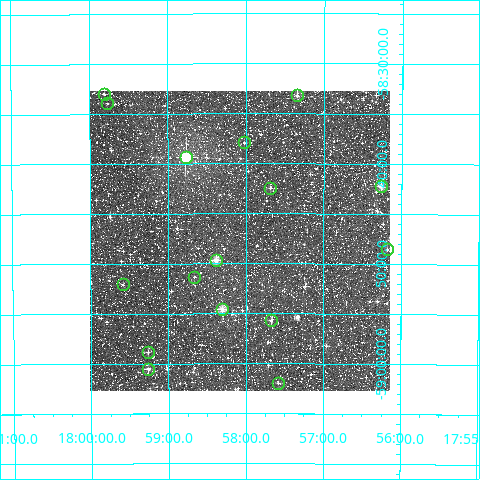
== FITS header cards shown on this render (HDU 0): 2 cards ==
NAXIS1  =                  300
NAXIS2  =                  300

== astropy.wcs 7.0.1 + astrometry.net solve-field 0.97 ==
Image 300 x 300 px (HDU 0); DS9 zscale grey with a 90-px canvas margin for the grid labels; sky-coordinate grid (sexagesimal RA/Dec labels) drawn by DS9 from the SOLVED WCS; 16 Tycho-2 reference stars matched to detected sources circled (green)
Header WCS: RA---TAN/DEC--TAN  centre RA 17:58:05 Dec -58:48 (269.52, -58.79 deg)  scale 6 arcsec/px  FOV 30.0' x 30.0'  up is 0 deg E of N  parity normal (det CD < 0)
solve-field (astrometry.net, Tycho-2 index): VERIFIED the header's WCS against the Tycho-2 star catalogue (verified at 2 index scales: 7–15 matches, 0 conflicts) and refined it, rather than solving blind
Solved WCS: RA---TAN-SIP/DEC--TAN-SIP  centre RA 17:58:05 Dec -58:48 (269.52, -58.80 deg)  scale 6 arcsec/px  FOV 30.0' x 30.0'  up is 0 deg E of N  parity normal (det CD < 0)
The solver's refit moves the header's centre by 1.9 arcsec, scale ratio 0.9995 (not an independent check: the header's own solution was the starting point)
Tycho-2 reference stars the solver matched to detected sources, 16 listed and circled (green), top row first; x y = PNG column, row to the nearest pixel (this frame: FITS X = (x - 91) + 1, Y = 300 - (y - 91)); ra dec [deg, ICRS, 3 dp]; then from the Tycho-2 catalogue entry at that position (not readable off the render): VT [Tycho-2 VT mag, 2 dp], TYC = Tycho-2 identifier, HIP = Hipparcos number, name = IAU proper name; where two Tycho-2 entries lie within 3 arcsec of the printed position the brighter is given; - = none
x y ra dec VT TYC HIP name
105 94 269.954 -58.550 11.40 8754-679-1 - -
298 95 269.337 -58.553 10.92 8754-1351-1 - -
108 103 269.942 -58.566 11.67 8754-1645-1 - -
245 142 269.506 -58.632 11.92 8754-269-1 - -
187 157 269.693 -58.656 7.63 8754-257-1 88025 -
382 186 269.066 -58.704 9.95 8754-1231-1 - -
271 188 269.421 -58.708 11.85 8754-1259-1 - -
388 249 269.046 -58.809 11.07 8754-1113-1 - -
217 260 269.596 -58.828 9.88 8754-1313-1 - -
195 277 269.665 -58.855 11.36 8754-1469-1 - -
124 284 269.896 -58.868 11.68 8754-1691-1 - -
223 309 269.575 -58.909 9.09 8754-1893-1 87979 -
272 320 269.418 -58.928 11.40 8754-1632-1 - -
149 352 269.815 -58.981 11.05 8754-1034-1 - -
149 369 269.815 -59.009 10.51 8754-42-1 - -
279 383 269.395 -59.032 11.15 8754-1424-1 - -